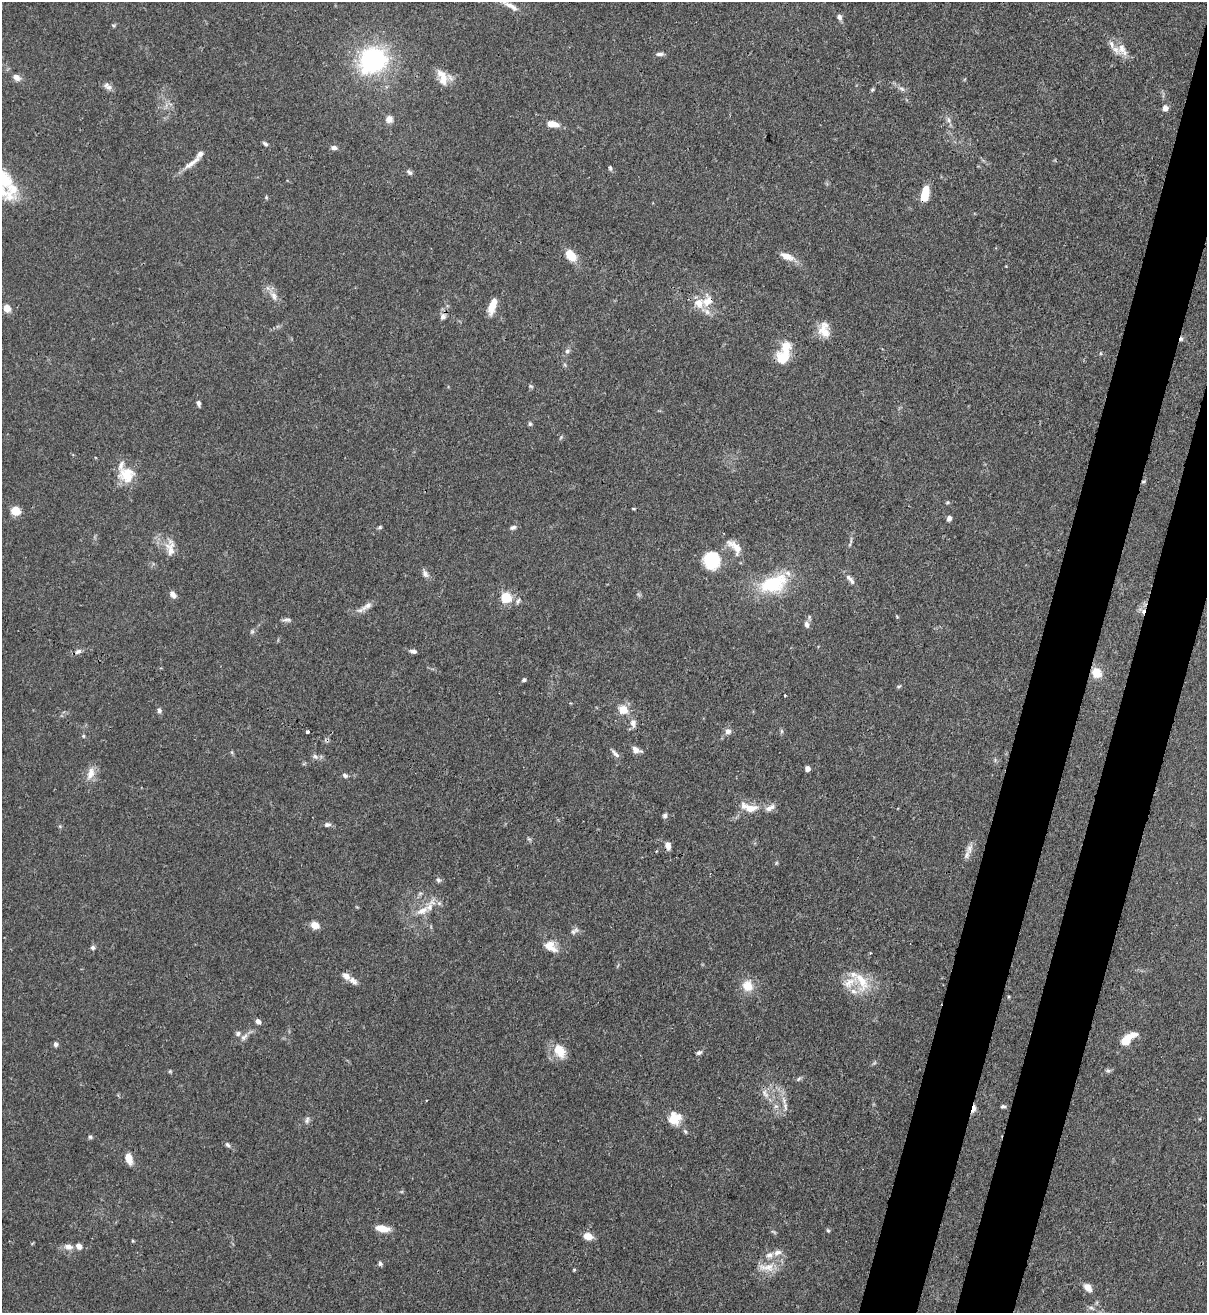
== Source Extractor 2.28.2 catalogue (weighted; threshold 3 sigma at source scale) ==
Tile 10 of 4 x 4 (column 2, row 3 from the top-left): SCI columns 1424-2628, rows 1343-2653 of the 5382 x 5307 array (HDU 1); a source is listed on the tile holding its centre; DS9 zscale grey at full resolution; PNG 1209 x 1315 px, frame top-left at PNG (2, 2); no overlay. Shown black and unused: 7% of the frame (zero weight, under 3 of 4 exposures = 7% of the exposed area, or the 3 px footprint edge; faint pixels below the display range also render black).
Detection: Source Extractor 2.28.2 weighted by HDU 2 'WHT'; one run over the whole footprint, this tile lists its part. Background 0.099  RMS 0.0041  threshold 0.0185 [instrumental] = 3 sigma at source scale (4.5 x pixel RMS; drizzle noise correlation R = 1.50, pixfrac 1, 0.05/0.05 arcsec/px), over >= 5 px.
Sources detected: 138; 1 too faint to see at this stretch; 3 cosmic-ray / hot-pixel residue — not listed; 15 inside a brighter listed object's ellipse — not listed separately; the other 119 listed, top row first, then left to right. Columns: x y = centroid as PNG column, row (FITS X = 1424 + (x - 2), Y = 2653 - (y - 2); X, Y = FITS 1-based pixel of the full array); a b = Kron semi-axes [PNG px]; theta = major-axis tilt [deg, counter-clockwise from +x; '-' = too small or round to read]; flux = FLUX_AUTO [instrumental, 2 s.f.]
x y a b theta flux
510 5 24 7 -33 3.5
839 17 8 6 -66 1.4
113 25 6 3 -19 0.47
1121 48 15 11 -79 3.9
660 54 10 5 0 1.2
373 60 32 28 37 52
16 77 12 8 -35 2.2
442 77 22 11 -69 6
109 87 10 7 3 1.7
902 89 9 4 -35 1.2
872 90 5 4 - 0.59
1165 108 7 6 - 2.3
389 119 8 8 - 2.6
948 120 9 4 -81 1.2
553 124 12 6 -11 4.8
265 144 7 4 -33 0.97
334 148 7 5 -7 1.4
191 163 29 6 37 4
610 168 7 4 -80 0.72
409 172 8 5 -39 1.2
13 189 18 13 -71 7.6
925 194 15 7 77 9.2
266 197 6 3 -73 0.46
571 255 12 8 -45 8.6
787 256 19 8 -23 4.1
274 296 13 7 -66 2.7
708 301 19 14 68 7.1
492 306 18 7 72 6.2
7 308 6 6 - 4.8
443 317 9 7 60 1.7
824 330 20 12 -84 5.7
567 351 7 6 - 1.1
785 355 32 13 82 11
531 386 7 4 -21 0.63
198 403 8 4 -79 1.1
530 424 6 5 - 0.71
126 475 14 14 - 12
947 502 6 4 21 0.56
16 511 5 5 - 21
949 518 6 5 - 1.8
380 527 6 4 27 0.6
513 527 9 5 21 1.1
735 547 25 11 -46 5.6
170 548 23 10 -89 4.4
712 560 16 14 -77 21
425 574 11 6 -65 1.7
850 579 17 6 -48 2.1
773 584 37 21 20 24
173 595 9 6 -47 1.9
506 597 5 5 - 29
518 601 9 4 65 0.94
367 606 18 7 33 3
289 619 7 6 - 0.96
807 624 8 6 -75 1.7
252 631 7 6 - 0.78
78 651 9 6 25 1.5
413 651 9 5 -11 1.2
1096 673 12 11 - 5.9
524 680 5 4 - 0.68
899 686 6 3 19 0.54
784 695 3 3 - 0.95
623 709 6 6 - 9
159 711 6 6 - 1.1
633 723 11 8 -81 2.3
308 731 4 3 - 1.1
728 731 7 7 - 2
781 731 7 4 -90 0.65
83 736 5 4 - 0.54
636 750 11 7 -22 2.5
615 753 15 5 -46 1.5
315 756 9 5 -41 1.2
807 769 5 4 - 1.8
90 773 18 9 74 4.3
345 775 7 5 -35 1.1
749 808 25 10 -15 6.2
665 815 7 6 - 1.1
327 825 9 6 11 1.2
668 846 8 6 -80 2.8
969 848 15 8 74 2.9
438 880 7 6 - 0.97
422 911 20 10 27 6
315 925 9 7 -22 3.7
575 931 13 6 37 1.5
549 945 15 13 -29 4.8
93 947 6 5 - 1
870 953 4 3 - 0.35
346 976 13 7 -43 3
862 981 31 15 -68 11
747 986 13 12 - 6.5
1009 997 5 3 - 0.42
258 1021 6 5 - 1.7
238 1033 7 7 - 1.1
244 1037 12 6 44 1.9
1127 1039 17 7 39 9.7
56 1044 7 5 -76 1
560 1051 19 13 -65 7
699 1053 8 5 25 0.95
170 1071 6 4 18 0.49
799 1079 8 5 38 0.81
765 1093 15 7 -54 2.8
1003 1106 7 4 -4 0.75
785 1107 13 5 -81 1.9
973 1109 9 4 79 4.7
674 1118 16 14 45 7.3
307 1120 10 6 81 1.2
685 1131 7 4 -62 0.73
90 1137 6 5 - 0.71
227 1145 7 5 -50 0.98
129 1158 10 6 -76 5.6
382 1229 14 7 -9 5.6
828 1230 5 4 - 0.56
588 1236 8 6 -18 5.2
68 1247 12 7 -18 2.5
769 1255 11 8 13 2.5
380 1264 6 6 - 0.92
767 1267 27 11 3 6.5
574 1270 4 4 - 0.44
1088 1287 13 9 -45 2.7
1091 1308 9 5 -26 1.1
Overlapping masked pixels (flux is a lower limit): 4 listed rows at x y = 925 194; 708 301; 668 846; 973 1109
Isophote crosses this tile's border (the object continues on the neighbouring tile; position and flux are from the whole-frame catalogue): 1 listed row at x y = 510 5